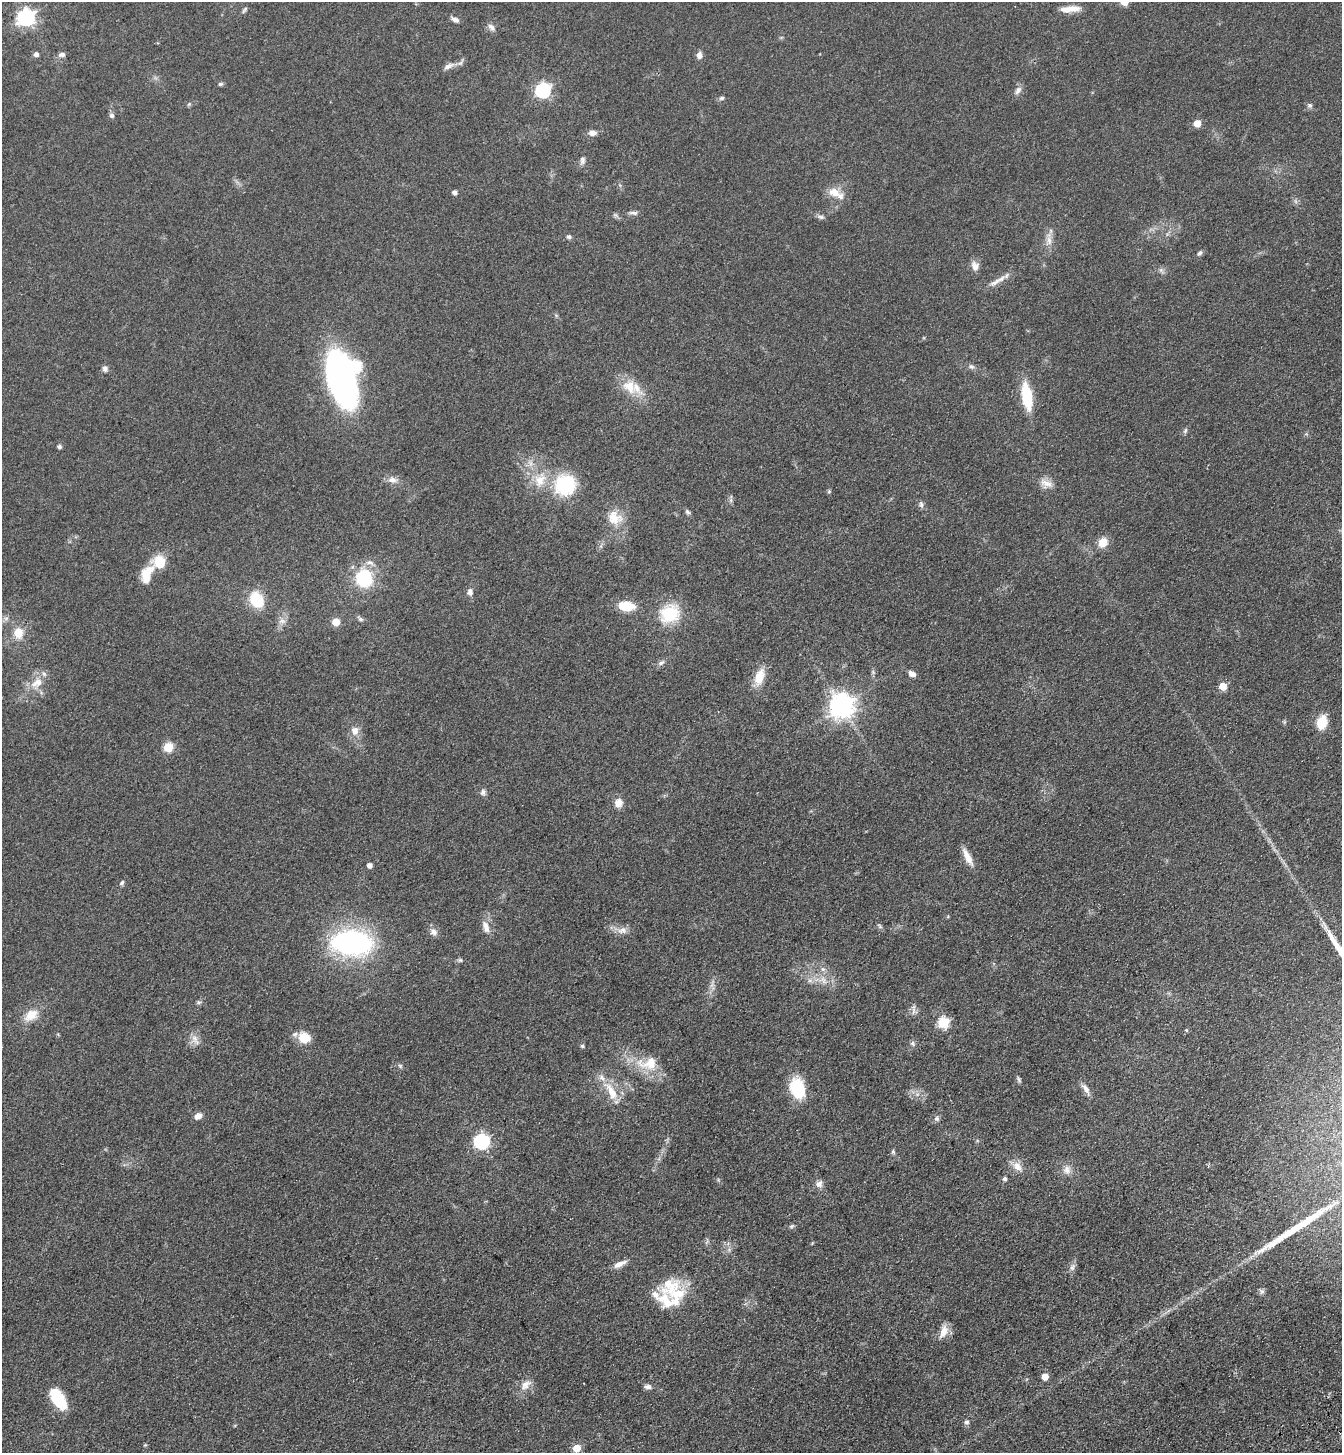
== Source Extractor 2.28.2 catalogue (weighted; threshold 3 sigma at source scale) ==
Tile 6 of 4 x 4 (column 2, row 2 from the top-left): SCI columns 1574-2913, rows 3008-4458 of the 5960 x 6014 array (HDU 1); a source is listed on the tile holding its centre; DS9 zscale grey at full resolution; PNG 1344 x 1455 px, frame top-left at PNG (2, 2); no overlay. Shown black and unused: <1% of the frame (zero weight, under 3 of 4 exposures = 6% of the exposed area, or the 3 px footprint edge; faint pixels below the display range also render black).
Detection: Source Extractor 2.28.2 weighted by HDU 2 'WHT'; one run over the whole footprint, this tile lists its part. Background 0.07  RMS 0.0088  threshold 0.0395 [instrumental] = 3 sigma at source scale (4.5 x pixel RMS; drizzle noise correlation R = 1.50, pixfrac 1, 0.05/0.05 arcsec/px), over >= 5 px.
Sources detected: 125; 1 inside a brighter object's white glare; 2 long thin detections or spike segments (spike, bleed or trail) — not listed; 6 inside a brighter listed object's ellipse — not listed separately; the other 116 listed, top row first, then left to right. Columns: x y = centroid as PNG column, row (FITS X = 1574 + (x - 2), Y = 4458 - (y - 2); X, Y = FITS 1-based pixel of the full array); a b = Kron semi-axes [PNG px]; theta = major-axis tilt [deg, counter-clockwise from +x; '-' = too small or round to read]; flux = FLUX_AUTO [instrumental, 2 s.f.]
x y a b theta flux
1066 9 34 7 1 11
244 10 10 4 50 1.7
26 17 7 7 - 320
455 20 9 5 -26 3.7
491 27 11 7 -43 3.5
36 54 6 6 - 2.7
62 54 9 6 12 3.1
699 55 8 6 80 4.5
448 66 15 7 26 4.9
220 84 7 5 14 1.5
543 90 7 6 - 190
1018 90 12 7 53 3.9
722 98 7 5 4 1.7
189 104 6 4 71 1.1
1310 105 6 6 - 2
112 115 6 6 - 2.4
1197 123 5 5 - 15
592 133 10 7 -4 4.3
582 160 11 7 85 3.2
454 192 4 4 - 3.6
834 192 18 10 -23 12
633 213 13 5 -4 2.7
821 217 11 5 -14 2.5
569 237 6 5 - 2.3
1049 240 15 7 87 6.5
1200 253 8 5 51 2
975 266 12 9 -63 5.9
1161 270 6 6 - 2
995 282 19 7 30 6.7
971 366 9 6 -25 2.6
105 369 8 7 - 2.8
341 379 47 22 -75 330
629 386 23 17 -50 19
1027 396 27 10 -81 35
1185 430 8 5 70 1.7
59 446 6 5 - 1.7
392 480 13 9 -8 5.5
1046 483 19 8 -24 7.6
565 485 26 26 - 50
829 491 5 5 - 1.1
921 504 9 6 -88 2.3
687 512 8 5 -45 1.9
614 517 21 18 -48 17
1103 542 10 8 63 13
159 562 12 12 - 21
370 562 12 6 -14 4.3
147 574 25 13 67 17
364 578 16 14 -79 51
470 592 9 7 -89 3.9
257 600 16 13 -62 29
626 606 14 8 -5 24
670 614 23 20 31 37
360 619 8 5 -28 2
282 621 11 6 9 3.9
336 622 8 8 - 8.5
18 633 8 7 - 20
661 663 10 6 29 2.9
912 674 8 5 -26 5.2
759 677 22 11 71 15
37 683 21 14 39 14
1223 686 5 5 - 22
842 706 8 8 - 810
1322 722 11 8 75 23
355 731 11 10 - 7
168 747 5 5 - 43
483 792 9 7 74 2.8
618 803 10 10 - 7.6
967 857 23 7 -63 9.5
370 865 4 4 - 5.1
122 883 6 5 - 2
948 916 5 3 - 0.76
880 926 8 5 -45 1.6
486 929 11 8 -53 5.6
622 930 15 9 8 6.3
433 932 11 8 -46 4.7
351 943 36 21 -5 180
460 960 6 6 - 1.5
823 969 6 6 - 2.3
823 980 13 6 -66 4.9
810 981 7 5 0 2.5
198 1002 7 5 6 1.5
913 1011 14 4 87 2.9
31 1015 16 11 36 14
943 1022 6 6 - 71
1186 1030 5 4 - 0.96
304 1038 15 13 -27 14
195 1040 16 10 -57 6.6
913 1043 7 6 - 2.1
582 1046 4 4 - 1.8
649 1063 31 18 3 26
400 1066 6 5 - 1.5
1019 1079 9 3 -69 1.6
797 1088 19 13 -73 39
1086 1088 17 6 -55 5.2
611 1091 30 11 -57 19
198 1116 8 6 35 5.9
937 1119 7 7 - 2.4
482 1141 6 6 - 200
893 1152 7 5 -88 1.6
1017 1166 15 11 -44 7.7
1067 1170 12 10 67 6.2
1005 1179 5 4 - 2.1
819 1184 9 8 - 4.6
791 1226 8 5 26 1.6
707 1242 9 3 69 1.3
620 1264 18 6 24 6.8
1072 1267 10 7 68 3.4
1262 1292 7 5 28 2.2
678 1293 29 17 12 29
943 1332 18 9 69 8.7
1045 1376 5 5 - 11
526 1385 18 11 41 8.1
648 1387 10 6 -7 2.9
58 1398 23 12 -58 34
966 1422 6 6 - 2.8
577 1448 5 5 - 19